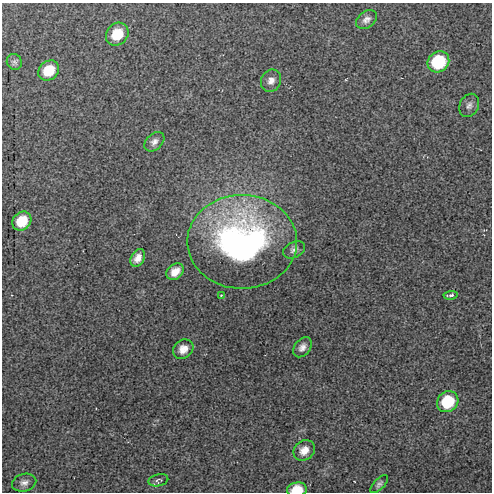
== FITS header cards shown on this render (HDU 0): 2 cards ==
NAXIS1  =                  490 / Axis length
NAXIS2  =                  490 / Axis length

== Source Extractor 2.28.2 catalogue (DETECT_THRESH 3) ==
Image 490 x 490 px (HDU 0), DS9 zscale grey, 1 PNG px = 1 image px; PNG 494 x 494 px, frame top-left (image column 1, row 490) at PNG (2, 3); each listed source drawn as its Kron ellipse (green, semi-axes under 4 px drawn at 4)
Background 34.1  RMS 1.5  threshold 4.49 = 3 sigma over >= 5 px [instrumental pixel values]
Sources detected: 23; all 23 listed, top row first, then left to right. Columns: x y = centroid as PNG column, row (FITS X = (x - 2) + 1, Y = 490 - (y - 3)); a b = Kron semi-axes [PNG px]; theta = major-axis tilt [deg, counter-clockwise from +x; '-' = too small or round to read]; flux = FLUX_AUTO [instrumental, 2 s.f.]
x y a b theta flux
366 19 11 8 37 540
117 34 12 10 47 2600
14 62 8 7 - 270
438 62 11 10 - 5900
49 70 11 9 40 2300
271 81 11 9 62 650
469 105 12 9 65 480
154 142 11 8 44 520
22 221 10 8 45 2200
242 242 55 47 0 34000
294 250 11 7 26 490
138 258 9 6 60 760
175 272 9 7 40 920
221 295 2 2 - 83
451 295 7 3 6 380
302 347 11 7 51 590
183 349 11 9 39 910
448 402 11 10 - 4500
304 450 11 9 42 970
158 480 10 6 13 260
24 483 12 8 15 550
379 484 11 5 47 320
297 489 10 7 7 1900
At the frame edge (FLAGS 8, measured only in part): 1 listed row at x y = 297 489